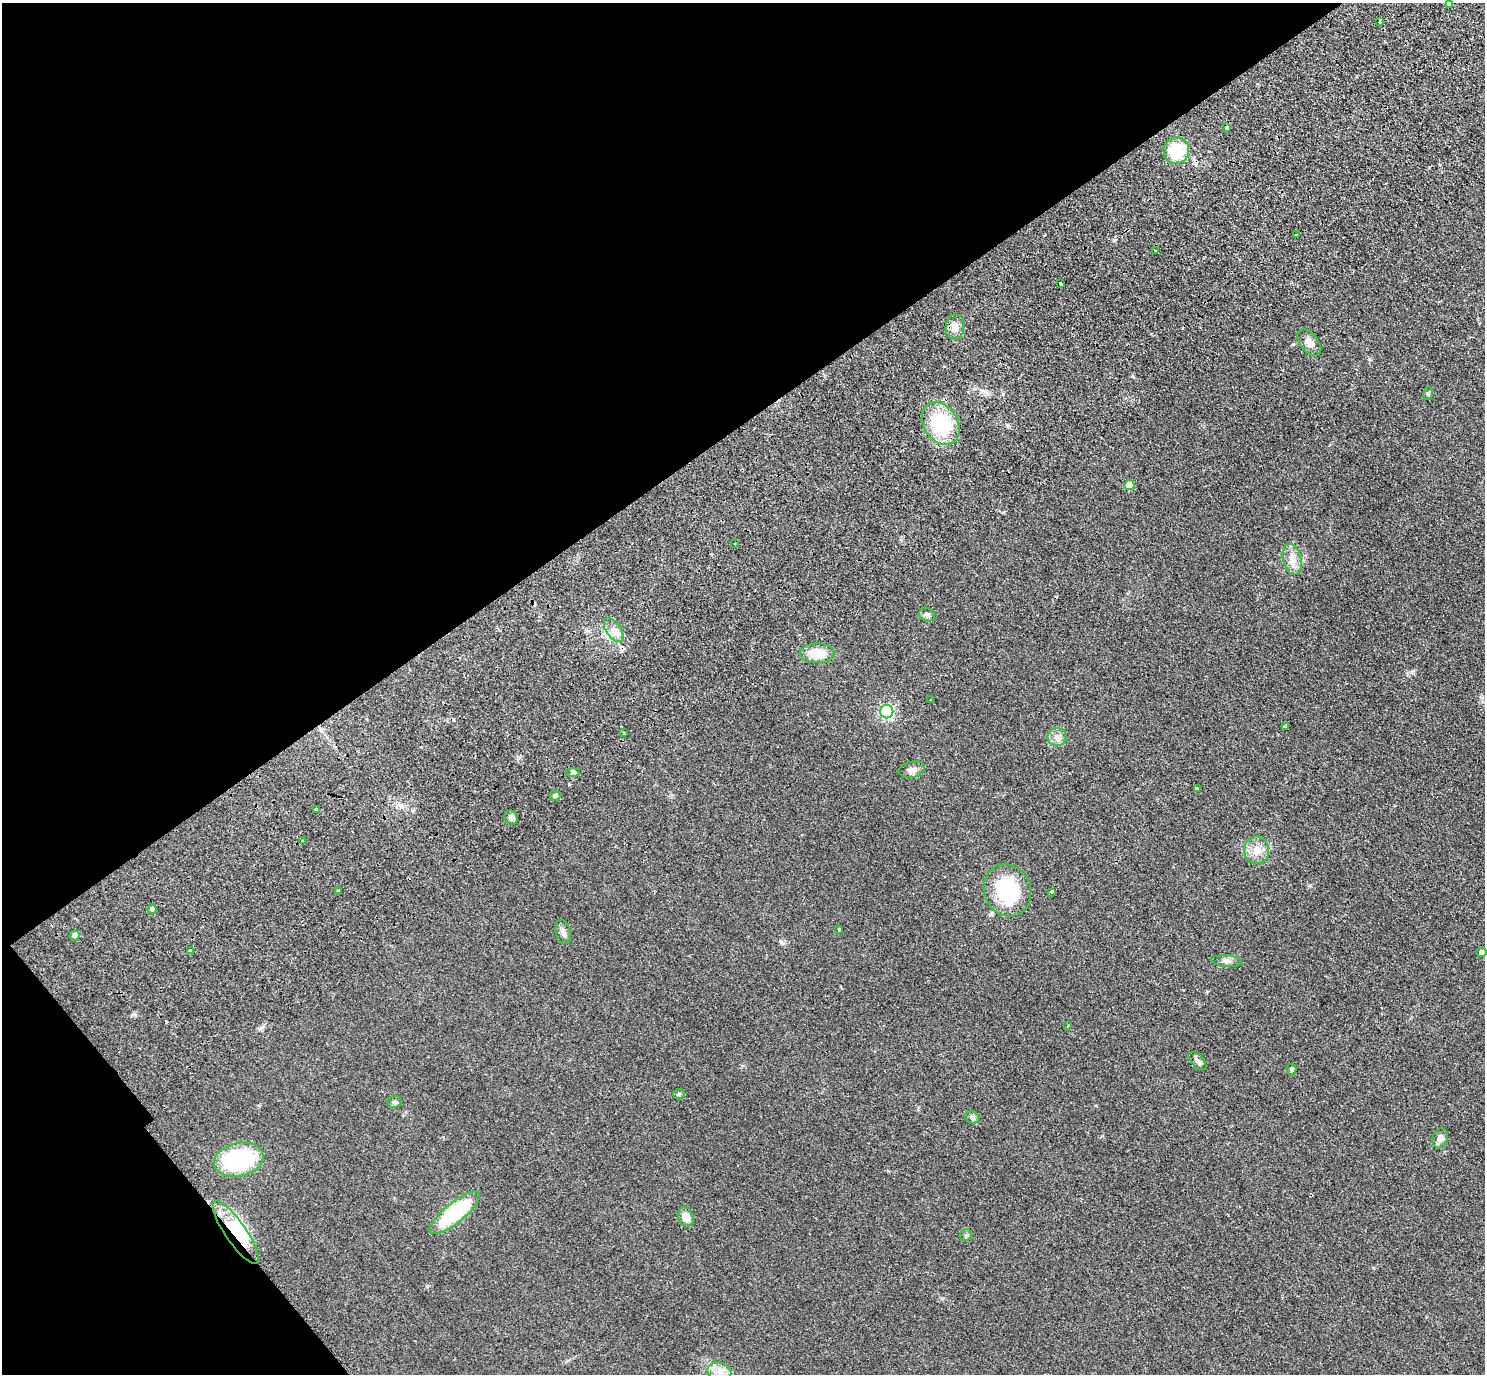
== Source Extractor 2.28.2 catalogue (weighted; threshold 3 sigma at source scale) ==
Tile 5 of 4 x 4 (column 1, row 2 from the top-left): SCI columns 192-1674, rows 3206-4577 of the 6273 x 6269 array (HDU 1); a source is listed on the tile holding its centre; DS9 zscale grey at full resolution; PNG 1487 x 1376 px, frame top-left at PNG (2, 3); each listed source drawn as its Kron ellipse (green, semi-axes under 4 px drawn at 4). Shown black and unused: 35% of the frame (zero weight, under 2 of 3 exposures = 11% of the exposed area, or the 3 px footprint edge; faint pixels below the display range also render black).
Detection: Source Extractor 2.28.2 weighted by HDU 2 'WHT'; one run over the whole footprint, this tile lists its part. Background 0.0938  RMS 0.0086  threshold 0.0385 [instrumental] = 3 sigma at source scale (4.5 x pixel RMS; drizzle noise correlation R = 1.50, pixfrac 1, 0.05/0.05 arcsec/px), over >= 5 px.
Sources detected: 61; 1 inside a brighter object's white glare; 7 cosmic-ray / hot-pixel residue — neither listed nor drawn; the other 53 listed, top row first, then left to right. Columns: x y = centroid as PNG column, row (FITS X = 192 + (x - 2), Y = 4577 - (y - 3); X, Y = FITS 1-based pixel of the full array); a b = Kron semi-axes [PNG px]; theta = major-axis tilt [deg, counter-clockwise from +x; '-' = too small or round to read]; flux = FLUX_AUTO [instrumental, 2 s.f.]
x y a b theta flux
1449 4 4 3 - 4.3
1380 22 3 3 - 1.7
1227 128 3 3 - 4.1
1176 151 13 13 - 33
1296 235 3 2 - 0.82
1155 251 3 3 - 4.2
1061 284 3 3 - 24
955 327 12 9 84 6.7
1309 343 15 9 -51 5.9
1428 393 6 5 - 1.4
941 424 23 17 -57 55
1129 485 5 5 - 16
735 544 2 2 - 0.67
1292 559 16 9 -76 8
927 615 8 6 -24 2.8
614 630 14 7 -56 6.4
817 653 17 10 2 19
931 699 3 2 - 0.93
887 712 7 6 - 140
1285 726 3 3 - 11
623 733 3 3 - 1.6
1057 737 9 9 - 5.1
912 770 13 8 13 4.5
573 772 7 4 2 1.6
1197 789 4 3 - 3.7
555 795 5 5 - 1.4
316 809 3 2 - 1
511 818 7 6 - 4
302 841 2 2 - 0.64
1257 850 14 12 89 9.1
1007 890 26 23 -66 67
338 891 4 3 - 1.9
1051 892 3 3 - 3.5
152 909 4 4 - 3.7
839 929 3 3 - 0.79
563 932 12 7 -73 3.4
75 935 5 5 - 4.4
190 950 3 3 - 1.3
1482 952 5 4 - 5.9
1226 961 15 6 -5 3.5
1068 1026 3 3 - 0.84
1197 1061 11 6 -46 3.4
1291 1069 5 5 - 1.8
679 1094 6 5 - 1.3
395 1102 7 6 - 1.9
972 1117 7 6 - 2.2
1440 1138 10 7 74 4.5
239 1160 25 16 13 75
455 1213 31 10 39 69
686 1217 10 7 -65 7.7
236 1233 37 10 -55 33
966 1235 6 6 - 1.6
719 1372 12 9 -14 7.3
Overlapping masked pixels (flux is a lower limit): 2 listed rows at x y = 1176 151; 236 1233
Isophote crosses this tile's border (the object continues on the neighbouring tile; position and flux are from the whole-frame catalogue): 1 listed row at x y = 1449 4
Unlisted compact peaks at least as high as the median listed source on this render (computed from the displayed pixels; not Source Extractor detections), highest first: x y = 427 1286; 1413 671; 781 942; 1007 425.